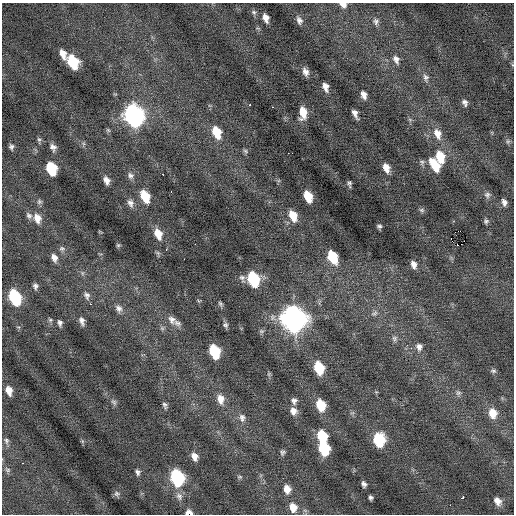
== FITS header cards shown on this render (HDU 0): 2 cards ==
NAXIS1  =                  512 / Axis length
NAXIS2  =                  512 / Axis length

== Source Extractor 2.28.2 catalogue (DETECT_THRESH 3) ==
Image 512 x 512 px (HDU 0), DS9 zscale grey, 1 PNG px = 1 image px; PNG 516 x 516 px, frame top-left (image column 1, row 512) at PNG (2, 3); no overlay
Background -0.0195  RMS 0.77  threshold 2.3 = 3 sigma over >= 5 px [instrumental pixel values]
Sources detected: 118; all 118 listed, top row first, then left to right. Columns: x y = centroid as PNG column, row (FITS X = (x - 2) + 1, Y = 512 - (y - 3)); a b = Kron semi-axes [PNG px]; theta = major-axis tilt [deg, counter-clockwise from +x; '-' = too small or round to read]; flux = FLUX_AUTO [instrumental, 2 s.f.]
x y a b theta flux
343 4 7 5 -21 320
254 12 7 6 - 110
266 18 8 5 -70 330
299 20 9 6 -70 210
376 21 9 7 -80 170
63 54 11 6 -69 430
396 59 11 7 -68 240
73 62 11 7 -64 2700
305 72 9 6 -64 280
426 77 10 7 -78 180
325 87 8 5 -73 300
364 95 8 6 -70 280
465 103 7 5 -64 170
249 105 3 2 - 75
272 107 3 2 - 56
303 113 11 6 -87 730
355 113 9 4 -68 240
134 116 12 9 -67 21000
108 130 7 4 -45 71
217 132 12 8 -68 1200
437 134 16 10 -68 550
39 139 7 5 -66 94
508 141 6 5 - 96
11 147 7 5 -78 130
53 147 9 6 -60 220
245 151 7 5 -37 89
288 153 2 2 - 110
440 157 13 8 -77 1300
422 162 8 7 - 130
435 165 13 7 -60 1200
51 168 10 7 -69 2100
386 168 9 6 -69 430
130 175 9 7 -63 200
163 175 3 2 - 250
106 180 9 6 -68 280
349 184 6 3 -88 110
171 192 2 2 - 120
487 195 8 7 - 160
145 196 11 7 -64 1300
308 196 10 6 -68 1100
39 202 7 6 - 110
504 202 7 4 -74 190
130 203 11 8 -73 250
422 210 8 5 -26 96
29 215 10 7 -47 160
293 216 12 7 -67 850
37 218 12 9 -74 480
486 221 6 5 - 100
379 226 6 4 -15 110
458 231 2 2 - 1200
158 234 12 8 -67 670
451 239 2 2 - 830
195 244 2 2 - 150
461 244 3 2 - 83
118 245 5 5 - 72
458 245 3 2 - 190
62 249 8 6 -10 140
166 250 2 2 - 44
332 257 11 7 -65 1800
54 258 9 6 -62 300
184 259 2 2 - 110
414 264 9 6 -71 290
82 273 7 4 90 90
242 278 10 7 -65 190
253 279 11 7 -69 4200
35 286 7 6 - 160
87 295 11 7 -65 210
15 297 11 7 -68 4600
90 304 2 2 - 330
220 304 8 5 -54 100
119 308 11 8 -56 260
374 313 10 6 38 170
294 319 12 10 -64 40000
50 320 6 5 - 88
172 320 12 9 -61 340
82 321 9 5 -76 220
60 323 7 5 -79 160
177 323 12 8 -29 250
225 325 7 7 - 120
162 328 6 6 - 100
394 338 9 7 81 160
419 347 11 9 -70 280
214 352 10 7 -70 2800
319 368 10 7 -74 2000
493 371 8 6 -17 120
269 374 6 4 90 82
9 390 10 6 -75 450
458 393 8 7 - 160
220 399 13 9 -80 480
294 401 8 7 - 190
114 402 9 6 -45 140
165 405 9 5 -69 140
321 405 10 8 -72 1300
293 411 10 9 - 320
493 413 12 10 -75 720
242 418 12 9 -82 270
322 436 9 7 -73 2100
379 440 10 8 -83 3100
6 441 9 6 -77 150
82 441 7 4 -72 67
324 448 9 7 -72 3000
283 452 5 4 - 4.7
194 456 9 7 -65 350
22 463 3 2 - 130
8 470 9 6 -31 130
138 472 7 6 - 140
240 477 7 5 0 87
177 478 10 8 -73 6700
364 484 6 4 -66 160
287 489 10 8 -77 490
117 493 7 7 - 130
179 496 11 9 -58 270
462 497 4 3 - 340
371 498 4 4 - 110
497 501 10 7 -53 340
450 505 2 2 - 22
293 507 11 9 -68 610
190 513 6 3 -27 530
At the frame edge (FLAGS 8, measured only in part): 2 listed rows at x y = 343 4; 190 513